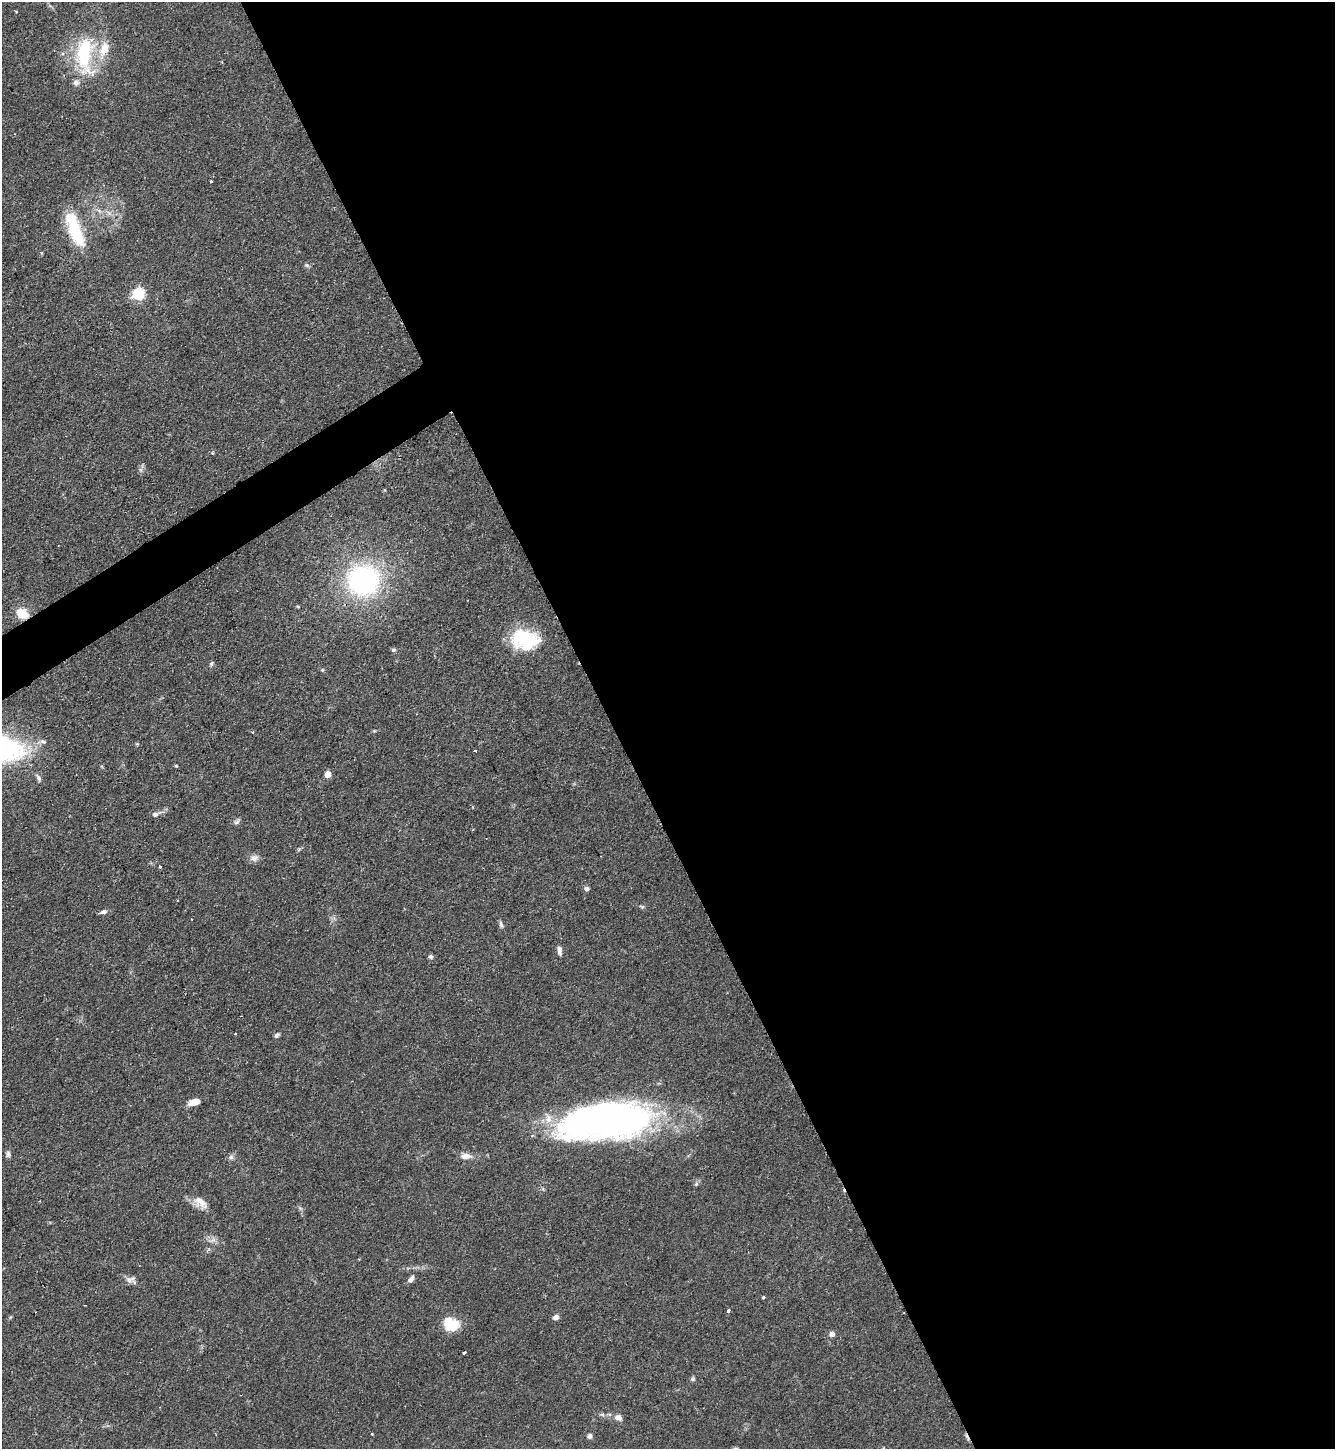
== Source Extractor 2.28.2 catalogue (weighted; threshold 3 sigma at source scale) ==
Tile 8 of 4 x 4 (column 4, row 2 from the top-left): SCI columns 4156-5488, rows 2895-4341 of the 5781 x 5789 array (HDU 1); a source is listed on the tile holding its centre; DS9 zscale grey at full resolution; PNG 1337 x 1451 px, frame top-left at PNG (2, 2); no overlay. Shown black and unused: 56% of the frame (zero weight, under 2 of 3 exposures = <1% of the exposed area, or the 3 px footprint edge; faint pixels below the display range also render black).
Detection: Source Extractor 2.28.2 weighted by HDU 2 'WHT'; one run over the whole footprint, this tile lists its part. Background 0.06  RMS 0.0054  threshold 0.0242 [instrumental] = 3 sigma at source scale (4.5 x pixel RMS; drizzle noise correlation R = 1.50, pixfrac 1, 0.05/0.05 arcsec/px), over >= 5 px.
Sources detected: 57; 1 inside a brighter object's white glare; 1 cosmic-ray / hot-pixel residue — not listed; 2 inside a brighter listed object's ellipse — not listed separately; the other 53 listed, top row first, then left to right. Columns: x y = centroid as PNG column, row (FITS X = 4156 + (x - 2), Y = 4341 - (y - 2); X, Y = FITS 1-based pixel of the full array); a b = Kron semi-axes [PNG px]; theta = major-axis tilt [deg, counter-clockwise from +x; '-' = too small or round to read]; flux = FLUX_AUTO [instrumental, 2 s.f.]
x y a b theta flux
85 54 53 22 90 43
211 182 3 2 - 0.5
75 229 40 13 -69 29
307 265 7 5 -27 1.1
139 294 6 5 - 75
212 453 5 4 - 0.69
141 470 7 4 -71 1.2
363 580 24 23 - 120
22 613 15 10 -33 9.5
525 640 31 21 -8 32
393 650 7 5 14 0.98
212 664 8 4 81 0.92
322 670 5 5 - 0.66
42 742 16 6 5 2.9
4 747 9 7 -44 22
475 751 3 2 - 0.58
176 766 4 3 - 0.61
328 774 5 4 - 8.9
38 778 12 5 -64 1.6
156 814 17 6 18 2.6
237 822 9 6 39 1.4
254 858 12 9 13 2.8
160 867 3 3 - 2.2
586 889 6 6 - 1.5
177 900 3 3 - 0.59
642 907 7 5 -17 0.83
103 912 9 5 14 1.9
191 919 3 2 - 0.34
501 925 10 5 -77 1.4
559 950 10 5 -81 2.4
431 957 6 5 - 1.2
235 1033 3 3 - 0.48
277 1035 7 5 42 1.3
194 1102 13 7 17 5.5
606 1119 86 35 7 280
8 1154 8 7 - 1.5
466 1156 14 7 1 4.1
231 1157 8 6 90 1.5
200 1203 21 12 -36 6.4
212 1240 12 5 18 2.1
411 1279 10 5 52 2.3
129 1280 18 7 -27 2.9
763 1297 3 3 - 1.1
728 1311 4 3 - 1.3
10 1317 5 3 - 0.56
556 1317 7 5 17 2.4
450 1323 17 13 -28 16
832 1334 4 4 - 4.6
464 1353 3 3 - 1.9
693 1379 6 5 - 1
618 1418 11 8 -24 2.8
372 1434 3 3 - 0.65
589 1436 7 6 - 1.5
Overlapping masked pixels (flux is a lower limit): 1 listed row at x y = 22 613
Isophote crosses this tile's border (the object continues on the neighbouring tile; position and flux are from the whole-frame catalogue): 1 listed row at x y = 4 747